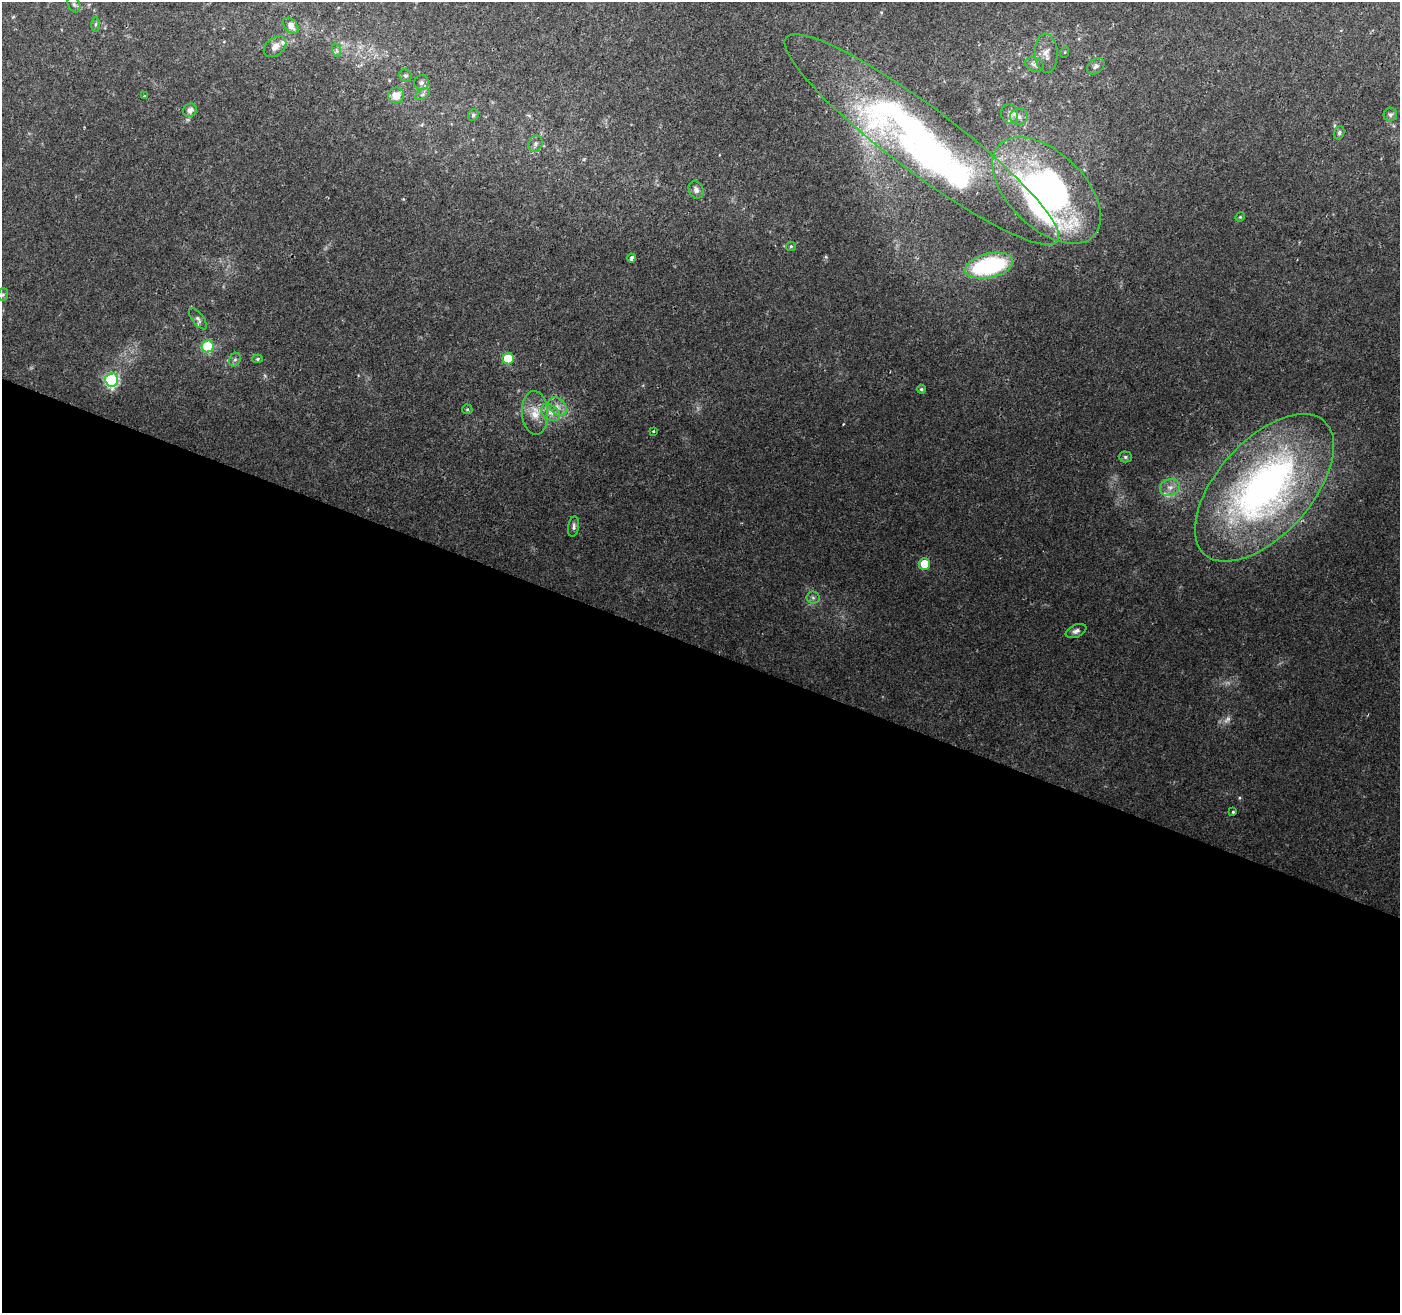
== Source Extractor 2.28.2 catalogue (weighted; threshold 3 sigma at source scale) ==
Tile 14 of 4 x 4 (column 2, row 4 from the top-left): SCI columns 1405-2802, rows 274-1584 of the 5598 x 5724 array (HDU 1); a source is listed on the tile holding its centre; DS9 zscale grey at full resolution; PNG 1402 x 1315 px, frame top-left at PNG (2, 2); each listed source drawn as its Kron ellipse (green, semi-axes under 4 px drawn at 4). Shown black and unused: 51% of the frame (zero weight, under 2 of 3 exposures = <1% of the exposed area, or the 3 px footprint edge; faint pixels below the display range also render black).
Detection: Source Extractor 2.28.2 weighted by HDU 2 'WHT'; one run over the whole footprint, this tile lists its part. Background 0.0236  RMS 0.0039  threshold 0.0176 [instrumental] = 3 sigma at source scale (4.5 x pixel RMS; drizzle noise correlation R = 1.50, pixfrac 1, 0.0396/0.0396 arcsec/px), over >= 5 px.
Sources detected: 56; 2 too faint to see at this stretch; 4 inside a brighter object's white glare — neither listed nor drawn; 1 inside a brighter listed object's ellipse — not listed separately; the other 49 listed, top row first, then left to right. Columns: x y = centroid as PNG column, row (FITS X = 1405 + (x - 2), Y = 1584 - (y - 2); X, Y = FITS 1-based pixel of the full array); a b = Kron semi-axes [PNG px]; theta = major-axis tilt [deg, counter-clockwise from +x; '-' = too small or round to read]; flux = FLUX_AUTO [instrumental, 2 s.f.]
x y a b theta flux
74 4 8 5 -63 1
95 24 7 4 89 0.73
291 26 9 6 -48 2.6
275 47 13 8 39 2.9
336 50 7 4 -71 0.76
1065 52 5 3 - 0.37
1046 53 19 11 -86 4
1034 64 9 7 -25 1.4
1096 66 10 7 39 1.5
405 75 6 6 - 0.93
421 83 7 7 - 1.4
423 94 8 5 32 0.91
144 95 3 3 - 0.6
396 95 8 7 - 4.2
190 110 7 6 - 2.2
1010 114 10 8 -74 2
1390 114 7 6 - 1
473 115 6 5 - 0.88
1019 117 9 8 - 1.9
1339 133 7 5 72 0.83
922 139 170 32 -37 160
535 144 8 7 - 1.3
696 190 9 7 -64 1.4
1047 190 66 38 -44 140
1240 217 5 4 - 0.46
791 246 5 4 - 0.5
632 258 4 3 - 2.2
989 266 24 12 13 42
3 294 6 5 - 0.64
198 319 13 5 -54 1.3
208 346 6 6 - 25
257 359 5 4 - 0.63
508 359 5 5 - 15
235 360 7 5 67 0.82
112 380 7 6 - 54
921 389 4 4 - 0.59
557 407 10 7 -46 2.4
467 409 5 5 - 0.55
535 413 22 13 -87 6.2
550 413 10 7 -37 2.4
653 431 3 2 - 0.49
1125 457 6 5 - 0.75
1170 487 10 8 22 2.8
1264 488 90 47 48 180
574 527 10 5 81 1.1
924 564 6 5 - 7.5
813 598 6 6 - 0.95
1076 631 11 6 24 1.5
1233 812 4 4 - 0.58